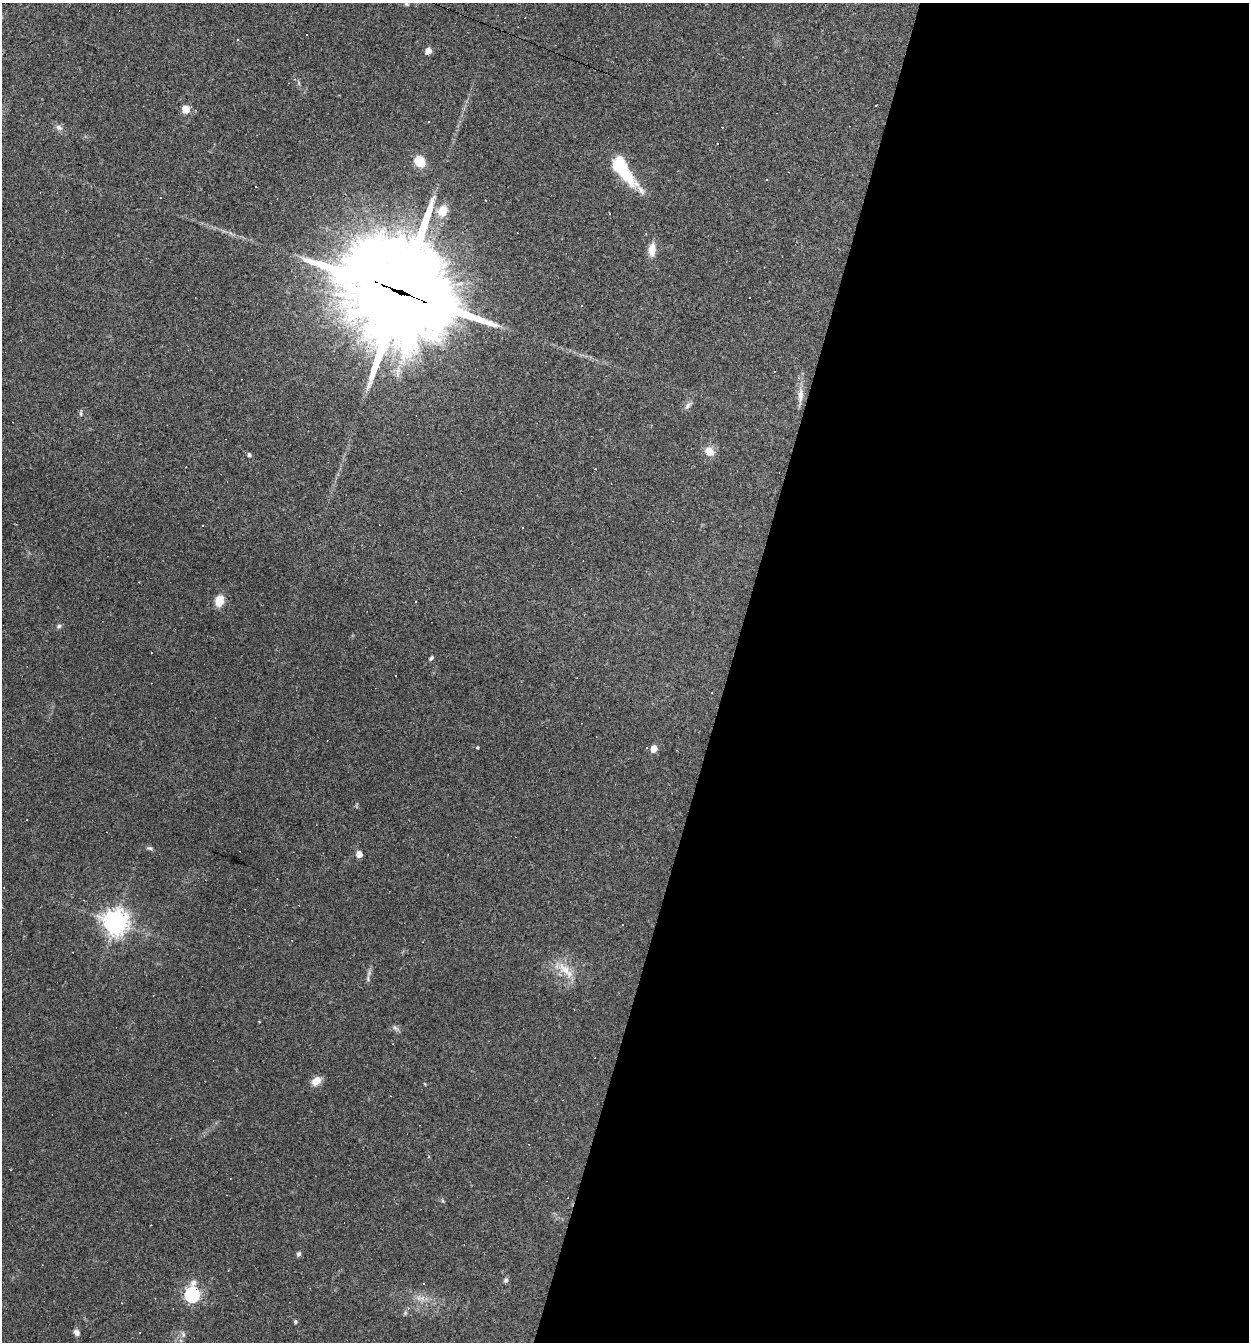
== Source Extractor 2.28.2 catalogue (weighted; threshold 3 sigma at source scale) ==
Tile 12 of 4 x 4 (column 4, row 3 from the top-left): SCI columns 3870-5116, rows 1341-2680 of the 5373 x 5359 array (HDU 1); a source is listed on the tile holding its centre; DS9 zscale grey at full resolution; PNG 1251 x 1344 px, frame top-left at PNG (2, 3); no overlay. Shown black and unused: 42% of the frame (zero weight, under 3 of 4 exposures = <1% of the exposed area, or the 3 px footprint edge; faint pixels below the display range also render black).
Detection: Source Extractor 2.28.2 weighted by HDU 2 'WHT'; one run over the whole footprint, this tile lists its part. Background 0.0495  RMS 0.0057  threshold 0.0257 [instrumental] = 3 sigma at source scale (4.5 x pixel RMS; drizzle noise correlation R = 1.50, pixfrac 1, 0.05/0.05 arcsec/px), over >= 5 px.
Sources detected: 59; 12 cosmic-ray / hot-pixel residue — not listed; the other 47 listed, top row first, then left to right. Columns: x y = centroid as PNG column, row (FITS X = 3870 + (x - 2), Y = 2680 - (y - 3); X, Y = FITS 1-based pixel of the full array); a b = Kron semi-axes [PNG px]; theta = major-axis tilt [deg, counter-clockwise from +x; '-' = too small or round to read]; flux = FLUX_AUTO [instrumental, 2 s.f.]
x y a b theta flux
406 4 8 5 -26 1.1
307 35 2 2 - 0.4
238 39 3 3 - 0.62
428 51 5 4 - 6.5
185 109 5 5 - 15
59 127 10 7 -26 2.3
717 144 2 2 - 0.36
419 161 7 6 - 20
623 169 35 11 -55 39
256 187 2 2 - 0.34
485 200 3 2 - 0.37
442 211 17 14 58 8.1
652 250 18 9 87 6
401 292 47 35 -26 9400
581 306 3 2 - 0.61
800 395 22 7 84 5.2
688 405 12 6 48 2.2
81 414 7 3 -89 0.84
709 451 13 10 -46 5.7
249 455 4 4 - 1.5
202 525 3 2 - 0.57
219 601 11 9 71 8.6
416 601 3 2 - 0.43
59 626 6 5 - 1.2
431 658 6 4 47 1
712 693 2 2 - 0.39
477 748 4 3 - 2.1
654 749 5 5 - 10
27 820 3 2 - 0.32
149 848 7 5 -2 1.2
359 854 5 4 - 6.4
115 922 8 8 - 510
564 969 24 13 -43 11
368 978 10 4 87 1.3
259 1021 4 2 - 0.39
396 1028 11 5 -32 1.6
316 1081 11 8 39 6.1
443 1201 6 4 -71 0.68
298 1254 6 5 - 1.3
506 1280 6 5 - 1.4
424 1283 3 2 - 0.38
192 1295 7 6 - 140
422 1298 8 5 -1 2.1
408 1308 4 4 - 1
295 1322 5 4 - 1.1
77 1332 8 6 -49 2.3
183 1334 8 5 -69 1.4
Overlapping masked pixels (flux is a lower limit): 2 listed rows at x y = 401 292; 192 1295